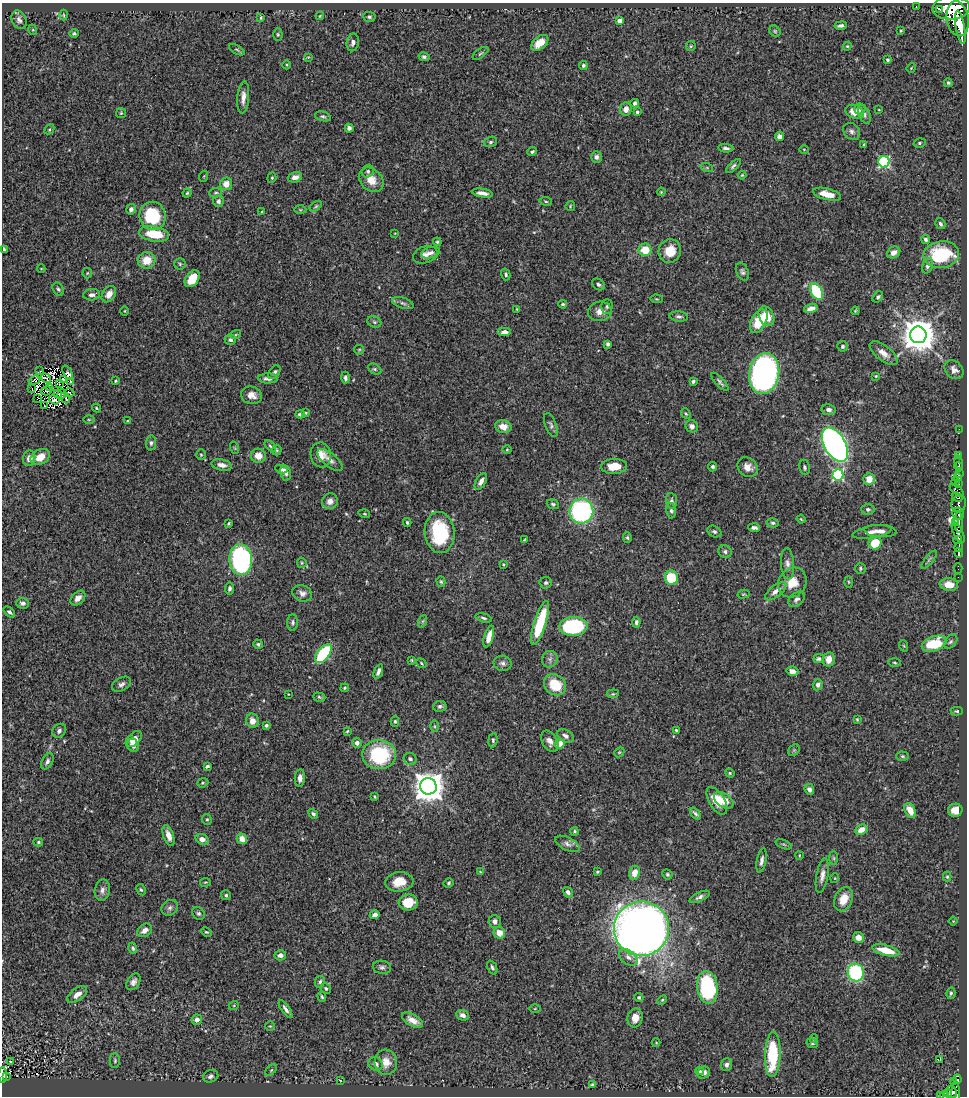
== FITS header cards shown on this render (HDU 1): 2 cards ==
NAXIS1  =                  965
NAXIS2  =                 1094

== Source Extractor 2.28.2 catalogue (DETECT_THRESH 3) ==
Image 965 x 1094 px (HDU 1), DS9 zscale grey, 1 PNG px = 1 image px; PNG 969 x 1098 px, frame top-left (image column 1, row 1094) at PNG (2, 3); each listed source drawn as its Kron ellipse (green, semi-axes under 4 px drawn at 4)
Background 0.748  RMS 0.027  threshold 0.0807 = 3 sigma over >= 5 px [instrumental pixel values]
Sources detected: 397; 4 with non-positive FLUX_AUTO (blend fragments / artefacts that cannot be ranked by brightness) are neither listed nor drawn; the other 393 listed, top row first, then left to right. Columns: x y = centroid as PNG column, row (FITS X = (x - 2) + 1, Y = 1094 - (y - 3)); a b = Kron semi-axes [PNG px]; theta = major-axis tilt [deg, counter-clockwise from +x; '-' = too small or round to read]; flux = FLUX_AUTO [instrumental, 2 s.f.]
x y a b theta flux
916 6 2 2 - 4
951 8 19 11 3 2900
939 9 2 2 - 4800
64 15 5 3 - 1.8
320 16 4 3 - 1.6
369 17 6 5 - 3.7
261 18 3 3 - 2.1
958 19 18 11 -80 2300
19 20 10 7 -67 6.5
619 21 4 4 - 15
841 26 6 3 7 5.3
960 27 17 4 -80 1600
33 30 5 3 - 1.4
901 30 3 2 - 1.8
775 31 6 5 - 2.9
74 33 4 4 - 2.6
278 34 6 4 -88 2.5
353 42 9 6 78 6.4
540 43 10 6 39 24
691 46 5 5 - 2.4
847 46 4 4 - 1.8
237 50 8 3 -30 2.7
480 53 9 4 35 3.2
308 57 4 4 - 1.6
424 57 5 4 - 4.3
888 60 3 3 - 3.7
287 65 4 3 - 1.7
583 65 4 4 - 2.9
911 68 5 4 - 1.5
948 83 4 4 - 2.7
243 97 16 6 85 13
635 103 4 4 - 5.3
626 109 6 6 - 12
860 109 6 5 - 6.3
879 110 3 2 - 1.2
637 112 4 3 - 4.1
855 112 10 6 -22 21
121 113 5 5 - 2.1
864 114 10 5 -68 5.8
323 116 8 4 -14 3.7
349 128 4 4 - 6.7
49 129 5 3 - 2.1
852 131 9 7 -45 6.2
780 136 5 4 - 7.3
490 142 7 5 17 3.5
919 143 6 4 17 2.9
864 145 4 3 - 2.3
726 148 8 4 -5 5.2
804 149 5 3 - 1.6
532 152 5 4 - 3.3
596 157 6 5 - 5.8
884 162 5 5 - 200
733 166 9 4 42 4.2
707 168 6 4 -19 2.1
368 171 6 5 - 4.3
742 175 4 3 - 1.8
204 176 5 3 - 1.4
295 177 7 5 17 11
272 178 5 4 - 2.3
371 180 14 10 -45 23
226 184 6 6 - 19
661 192 4 3 - 1.5
187 193 4 4 - 2.3
216 193 6 4 4 3
482 193 11 4 -9 9.9
827 194 14 5 -14 22
218 201 5 5 - 5.7
546 201 6 3 -9 2.2
316 206 7 3 36 2.4
570 206 5 4 - 2.1
131 209 5 4 - 6
300 210 6 4 -2 2
262 212 4 3 - 2.7
153 216 14 13 - 100
940 224 6 4 -58 4.2
395 233 4 2 - 1.2
154 234 15 7 -9 53
926 239 5 4 - 3.9
437 242 4 4 - 3
4 249 4 3 - 3.8
645 250 6 6 - 39
670 251 12 11 - 29
894 252 7 5 32 11
431 253 9 5 13 6.4
425 255 12 8 18 11
941 255 18 13 8 120
147 260 9 8 - 31
180 264 6 5 - 3.2
928 266 8 5 68 6.4
41 269 4 3 - 1.2
742 272 9 6 -68 5.2
87 273 5 5 - 2
506 274 6 4 -76 4.1
192 279 9 6 54 36
599 284 7 5 -33 4.1
58 289 7 5 -59 3.6
817 291 9 5 -61 120
109 294 9 6 56 15
92 295 8 5 5 7.2
878 297 6 4 52 3.4
656 299 6 2 -5 1.7
403 303 11 5 -18 5.6
563 304 4 3 - 2.2
607 306 7 5 89 3.7
811 308 7 4 16 9.7
517 309 4 3 - 1.5
125 311 4 3 - 1.4
600 311 12 9 13 15
855 311 4 3 - 1.6
679 316 9 5 -6 4.9
766 316 10 7 -66 31
759 321 13 7 63 50
374 322 7 5 -22 3.7
504 332 7 4 0 11
236 334 5 3 - 1.8
918 335 8 8 - 4200
230 340 6 5 - 4.4
608 344 4 4 - 5.3
842 346 5 5 - 3.5
359 350 5 4 - 2.1
884 353 17 7 -37 17
375 369 7 5 -26 2.9
954 370 11 8 -44 9.4
40 371 2 2 - 1.2
274 372 8 5 53 4.6
68 373 8 4 -63 3.9
764 373 20 15 79 690
876 376 4 4 - 1.6
46 378 5 2 - 1.8
268 378 10 5 1 8.2
345 378 6 4 -88 4.3
63 379 4 3 - 3.8
34 380 6 3 18 1
70 381 3 2 - 2.1
116 381 3 3 - 2.1
693 381 4 3 - 3.5
720 382 12 4 -48 4.7
59 384 3 2 - 2.9
49 387 2 2 - 1.1
32 388 2 2 - 0.58
46 391 5 2 - 2.7
69 393 5 3 - 3.6
58 394 4 2 - 1.5
61 394 5 3 - 0.93
251 395 11 8 -14 14
65 398 5 2 - 0.74
37 399 3 2 - 1.9
54 400 5 3 - 0.77
45 406 3 2 - 1.8
96 408 4 3 - 2.1
829 410 7 5 -10 6.6
306 413 4 4 - 1.9
686 413 6 4 -49 2.7
300 414 5 3 - 3.8
89 420 5 3 - 1.9
128 421 4 3 - 3.2
551 425 12 5 -68 5.8
692 426 6 6 - 6.9
503 427 8 6 -11 16
959 429 2 2 - 5.4
151 443 7 5 84 4.4
835 445 19 10 -60 830
270 446 7 4 -45 2.8
235 448 6 4 -71 2
277 450 5 5 - 2.4
507 450 5 3 - 1.5
201 455 5 4 - 2.3
321 455 12 10 -82 20
958 455 3 3 - 77
258 456 7 7 - 19
40 457 10 7 29 24
29 458 8 6 83 11
330 460 15 6 -39 10
959 462 6 3 -77 350
222 465 10 5 -11 9.9
614 466 13 7 3 32
713 467 5 4 - 4
748 467 11 9 -41 14
805 467 8 5 -79 3.7
959 467 4 3 - 170
281 469 6 4 -9 6.6
286 473 7 5 -78 5.3
959 474 3 2 - 25
838 475 5 5 - 220
958 477 3 3 - 51
869 479 6 5 - 22
481 481 9 5 60 8.8
955 482 2 2 - 19
959 484 4 3 - 70
957 490 8 4 -40 130
957 497 5 4 - 150
330 501 8 7 - 9.3
671 501 8 5 -83 5.2
959 503 8 7 - 230
553 504 6 4 -19 3.5
868 509 6 5 - 4.1
581 511 12 12 - 270
671 511 8 4 -81 4.2
364 514 6 3 -19 2
958 514 6 5 - 270
801 519 4 3 - 1.7
407 522 4 3 - 2.1
959 522 10 3 -89 190
229 523 4 3 - 2.1
773 523 6 4 -13 2.9
956 523 4 3 - 67
754 528 6 3 -5 5.1
880 531 16 6 -4 11
714 532 7 5 -30 3.9
872 532 20 6 10 13
440 533 20 15 -84 130
958 533 11 4 -64 550
627 538 5 4 - 2.6
524 540 4 2 - 1.4
958 540 4 3 - 300
875 543 7 6 - 46
959 547 5 3 - 200
725 552 6 6 - 5
959 553 5 3 - 280
241 560 15 11 -85 360
929 560 11 3 51 3.8
302 563 5 5 - 2.3
503 564 4 3 - 1.6
787 564 15 6 -85 10
861 568 5 5 - 2.9
958 568 5 2 - 40
958 577 2 2 - 4.3
671 578 7 6 - 73
441 582 5 4 - 2.6
849 582 6 4 -88 2.3
546 583 6 6 - 4
792 583 15 13 55 30
949 585 9 6 -6 24
230 588 6 4 84 5
776 591 13 5 39 13
302 593 10 8 -22 8.7
743 594 6 3 14 2
78 598 8 6 44 12
797 599 9 6 41 6
23 603 6 5 - 6.2
9 612 7 4 -41 3.9
484 618 8 4 -14 3.6
423 621 6 4 71 2.7
293 622 8 5 90 4.3
636 622 5 4 - 4.2
540 623 23 6 73 97
573 626 14 9 4 170
489 637 11 4 74 21
951 642 8 5 49 4.1
258 644 5 4 - 3.1
934 644 12 7 17 80
904 646 6 3 -71 1.9
323 654 11 6 53 150
550 659 8 7 - 7.4
819 659 5 4 - 4
829 659 7 6 - 13
412 660 4 2 - 1.5
894 662 6 3 -2 2.2
421 663 5 3 - 1.9
503 663 9 7 -11 6.5
378 671 7 4 68 6.2
792 671 6 4 -13 9.9
121 684 10 6 29 6.3
555 685 12 10 -37 51
818 685 6 5 - 4.6
345 688 4 3 - 2.2
288 694 2 2 - 1
613 694 6 4 6 2.3
319 697 6 4 -19 2.9
440 706 7 5 11 5
957 711 6 4 0 2.7
857 719 4 3 - 1.8
252 721 7 6 - 13
395 721 5 4 - 2.9
266 725 3 3 - 4.5
434 726 6 4 -89 2.1
676 730 3 3 - 2.1
59 731 7 6 - 6.2
347 731 4 3 - 2
565 736 9 6 -34 6.3
134 739 10 5 44 20
493 740 7 4 82 3.3
550 741 11 7 -58 12
357 743 5 5 - 8.3
559 744 5 4 - 30
133 745 7 5 -68 9.6
794 750 6 5 - 3.2
619 752 5 4 - 2.3
379 755 17 14 -1 140
903 756 6 4 -2 2.7
410 759 6 6 - 4.8
47 761 9 5 61 5.4
207 766 4 3 - 4.2
730 773 5 4 - 2.2
300 778 8 5 85 9.1
203 783 6 4 20 2.5
428 786 8 8 - 3200
809 789 6 4 -67 5.3
375 797 3 2 - 2.1
724 800 11 6 -34 25
717 801 15 7 -59 32
910 810 8 5 -61 23
955 810 7 6 - 18
695 813 7 3 -51 4.3
313 814 5 4 - 4.5
207 819 5 4 - 2.7
861 830 6 5 - 18
574 831 4 4 - 2.4
168 835 11 5 -70 13
202 839 7 5 -30 11
242 839 5 5 - 17
38 842 5 4 - 2.4
567 844 13 6 -27 8.3
784 844 8 3 -21 2.4
799 855 4 3 - 1.4
834 858 7 4 -89 3.2
762 860 12 4 79 7.2
480 872 4 4 - 1.6
597 872 3 3 - 2.3
634 873 7 5 78 22
667 874 5 4 - 2.9
822 876 18 6 80 11
947 877 5 4 - 2.4
835 878 5 3 - 1.4
205 882 5 2 - 1.7
399 882 14 9 7 28
449 883 5 4 - 3.2
102 890 11 7 79 8.9
141 890 6 4 -61 2.7
568 892 6 4 -56 6.4
226 895 5 5 - 3
700 897 11 4 25 5.7
844 899 13 8 65 25
408 902 9 8 - 35
170 908 9 7 37 6.2
199 913 7 5 -42 3.8
375 915 5 4 - 8.9
495 921 6 6 - 8.1
953 921 4 4 - 1.5
641 929 27 27 - 2700
145 930 8 6 37 12
206 932 6 4 -25 2.4
499 933 6 5 - 18
858 938 5 5 - 12
133 948 6 4 -72 3.3
886 950 14 5 -14 33
280 955 6 5 - 8.1
628 957 10 6 -38 9.3
382 967 9 6 -10 5.4
492 967 7 4 -67 4.3
856 973 9 8 - 160
133 982 9 6 58 7.5
320 982 6 5 - 4.7
707 987 16 10 -84 170
326 988 6 5 - 4.1
951 993 6 4 76 3.3
77 994 11 6 36 15
322 997 5 3 - 2.6
639 997 4 4 - 3.3
662 1000 5 3 - 2
234 1005 5 3 - 1.7
286 1009 10 4 -56 6.5
535 1009 6 4 2 1.8
463 1015 6 5 - 7.9
635 1018 9 7 79 17
197 1020 5 5 - 7.3
412 1020 11 6 -28 18
270 1026 5 4 - 1.9
814 1039 4 4 - 2.1
656 1043 4 3 - 1.5
812 1043 6 4 -26 2.9
773 1054 23 7 88 110
940 1060 4 2 - 1.2
115 1061 7 5 90 3.4
11 1062 3 3 - 3.3
386 1062 12 11 - 20
376 1064 7 6 - 7.4
727 1065 6 5 - 6.1
271 1070 7 4 45 2.9
700 1071 4 3 - 3
704 1073 7 5 33 7.9
3 1075 8 4 89 100
211 1076 8 6 21 5
7 1077 3 2 - 13
957 1079 4 3 - 100
340 1080 3 2 - 0.86
953 1081 2 2 - 7.4
592 1084 4 3 - 1.8
952 1092 6 5 - 220
948 1093 4 3 - 88
956 1095 13 4 89 240
940 1096 3 2 - 12
944 1096 5 4 - 42
At the frame edge (FLAGS 8, measured only in part): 5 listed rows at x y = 4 249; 3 1075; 956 1095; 940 1096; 944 1096
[4 non-positive-flux detections neither listed nor drawn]